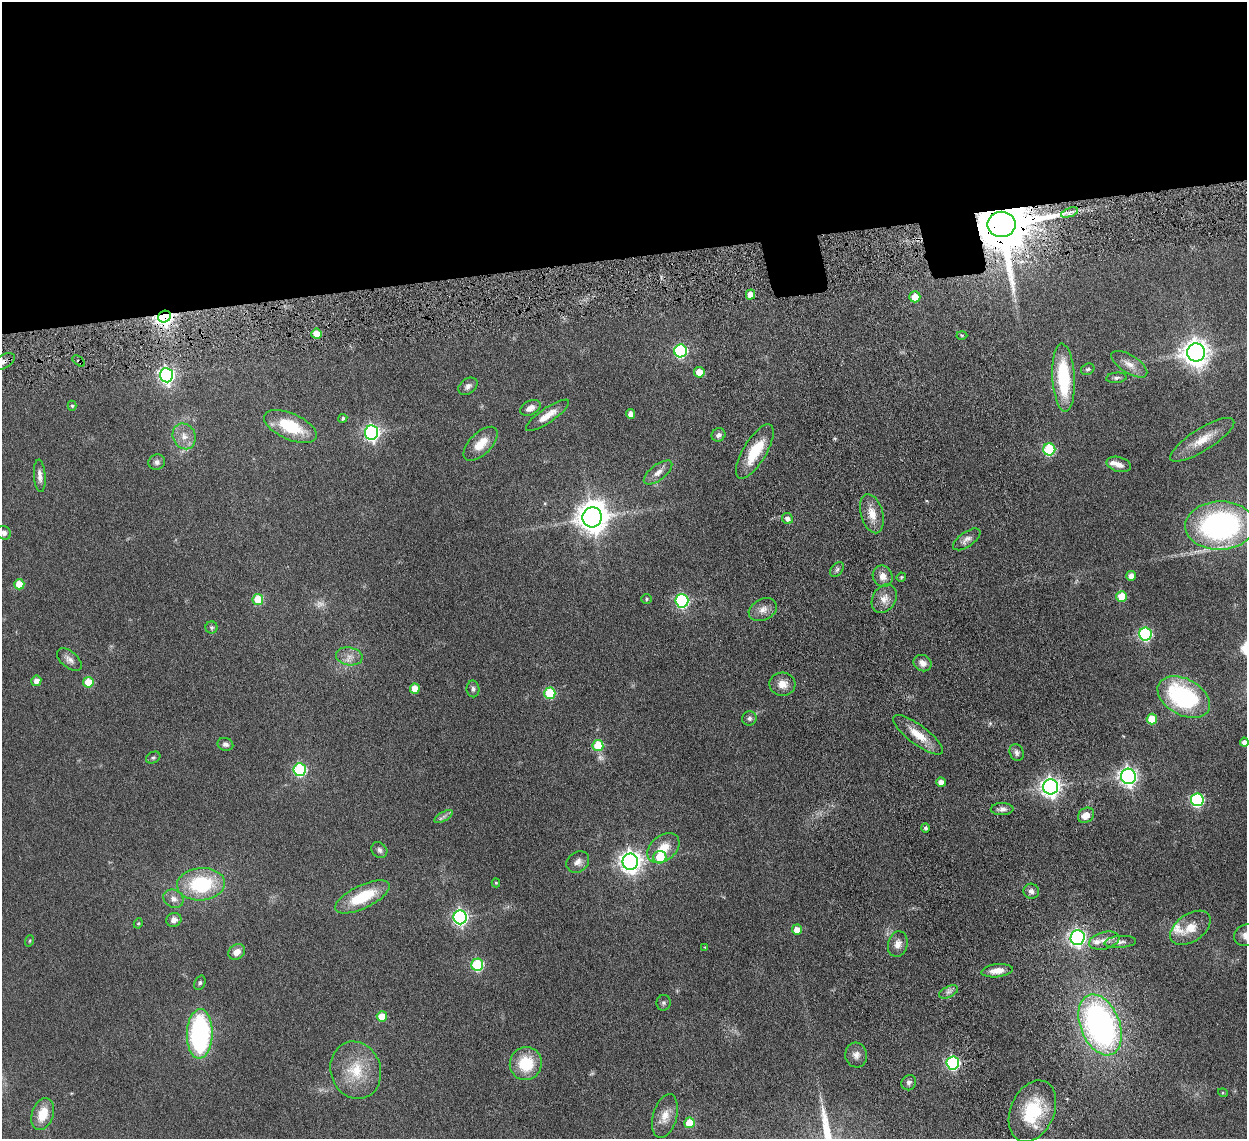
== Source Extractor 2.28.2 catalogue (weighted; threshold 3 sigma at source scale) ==
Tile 2 of 4 x 4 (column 2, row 1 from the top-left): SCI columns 1337-2581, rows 3583-4719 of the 5159 x 5000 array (HDU 1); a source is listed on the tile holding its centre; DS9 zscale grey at full resolution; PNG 1249 x 1141 px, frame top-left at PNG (2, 2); each listed source drawn as its Kron ellipse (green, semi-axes under 4 px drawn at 4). Shown black and unused: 23% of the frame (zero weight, under 4 of 8 exposures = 5% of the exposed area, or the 3 px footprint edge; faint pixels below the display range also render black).
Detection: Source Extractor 2.28.2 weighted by HDU 2 'WHT'; one run over the whole footprint, this tile lists its part. Background 0.0545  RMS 0.0051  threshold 0.0207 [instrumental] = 3 sigma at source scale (4.09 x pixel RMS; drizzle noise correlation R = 1.36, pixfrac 0.8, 0.05/0.05 arcsec/px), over >= 5 px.
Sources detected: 129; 4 too faint to see at this stretch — neither listed nor drawn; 3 inside a brighter listed object's ellipse — not listed separately; the other 122 listed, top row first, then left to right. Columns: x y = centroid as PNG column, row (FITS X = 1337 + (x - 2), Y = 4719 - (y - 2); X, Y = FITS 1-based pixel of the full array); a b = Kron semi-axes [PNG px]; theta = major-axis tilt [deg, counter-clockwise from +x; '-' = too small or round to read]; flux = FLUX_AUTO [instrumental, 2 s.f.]
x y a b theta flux
1070 212 9 4 19 1.6
1001 224 14 12 1 4600
750 295 5 4 - 5.3
915 297 5 5 - 7.4
164 317 7 5 26 190
316 334 5 5 - 7.4
962 335 5 3 - 0.53
681 351 6 6 - 62
1196 352 9 9 - 480
79 361 7 3 -38 0.87
3 362 13 6 27 2.7
1129 364 20 9 -32 4
1088 369 7 5 30 0.8
699 372 5 5 - 8.6
166 375 7 6 - 130
1064 378 34 11 -86 29
1116 378 10 5 5 1.1
468 386 10 7 38 1.8
72 406 5 4 - 0.61
530 408 11 7 27 3.2
631 414 5 4 - 3.1
548 415 25 7 34 5.5
343 418 4 4 - 0.97
290 426 28 13 -23 20
372 432 7 6 - 140
718 435 7 6 - 1.7
184 436 13 11 -65 4.2
1202 440 37 11 32 8.6
481 444 21 11 45 7.7
1049 449 6 6 - 35
755 451 31 11 59 16
157 462 8 7 - 1.5
1119 464 12 7 -15 3.2
658 472 17 7 37 3.3
40 476 16 6 -86 2.5
872 514 20 11 -74 6.2
592 517 10 9 - 710
787 518 6 5 - 2
1220 525 35 24 2 95
4 533 7 6 - 1.5
967 539 16 7 35 2.3
837 570 8 5 51 1.1
883 576 11 9 -61 3.7
1131 576 5 4 - 3.4
901 577 4 4 - 0.72
19 584 5 5 - 8.6
1122 596 5 5 - 14
258 599 5 5 - 15
646 599 5 5 - 0.6
884 599 15 11 59 4.1
682 601 6 6 - 68
763 610 15 10 27 3.5
212 628 6 6 - 0.78
1145 634 6 6 - 61
349 656 13 9 -9 3.3
69 659 15 8 -40 2.6
922 663 9 8 - 3.1
36 681 5 5 - 2.6
88 682 5 5 - 14
782 684 13 11 -4 4.4
415 689 5 5 - 6.7
473 689 8 6 -88 1.2
550 693 6 5 - 22
1184 697 28 18 -29 55
749 718 7 7 - 1.3
1152 719 5 5 - 13
918 735 30 9 -37 8.4
1244 742 4 4 - 2.5
225 744 8 6 -13 1.5
598 746 5 5 - 19
1017 753 9 7 -68 1.6
153 758 7 5 25 0.8
300 770 6 6 - 53
1128 776 8 7 - 190
941 782 4 4 - 3.2
1051 787 7 7 - 230
1197 800 6 6 - 65
1002 809 11 6 2 1.9
1086 815 9 7 39 4.7
444 816 10 4 31 1.3
925 828 4 4 - 1.1
663 848 18 12 39 8.9
379 850 8 7 - 1.5
660 857 6 6 - 12
578 862 12 10 36 2.8
630 862 8 8 - 320
496 883 4 4 - 0.57
201 884 24 16 5 31
1031 891 8 7 - 1.7
362 897 30 11 26 19
173 899 10 8 -30 2.7
460 917 7 6 - 120
174 920 7 7 - 2.4
138 923 5 4 - 0.54
1190 928 23 13 35 7.6
797 930 5 5 - 4.7
1246 935 12 10 22 3.4
1078 937 7 7 - 140
29 941 6 3 70 0.46
1104 941 15 8 14 4.2
1120 942 16 6 5 2.2
898 944 13 9 76 3.2
705 947 4 3 - 0.39
237 952 9 7 34 3.2
477 965 6 6 - 41
997 971 16 6 6 4.5
200 983 7 5 69 0.87
948 992 10 5 26 1.6
663 1003 8 7 - 1
382 1016 5 5 - 9.3
1100 1025 32 19 -68 150
200 1034 25 13 88 76
856 1055 12 11 - 2.7
953 1063 6 6 - 76
526 1064 16 16 - 16
356 1070 29 25 -72 17
909 1083 8 7 - 1.5
1223 1093 5 3 - 0.46
1032 1111 32 21 66 22
43 1114 16 10 71 8.7
665 1116 22 12 74 6
689 1123 5 5 - 10
Overlapping masked pixels (flux is a lower limit): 5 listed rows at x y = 1001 224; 164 317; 316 334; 79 361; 3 362
Isophote crosses this tile's border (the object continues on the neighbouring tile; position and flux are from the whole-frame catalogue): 4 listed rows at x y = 3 362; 4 533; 1244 742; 1246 935